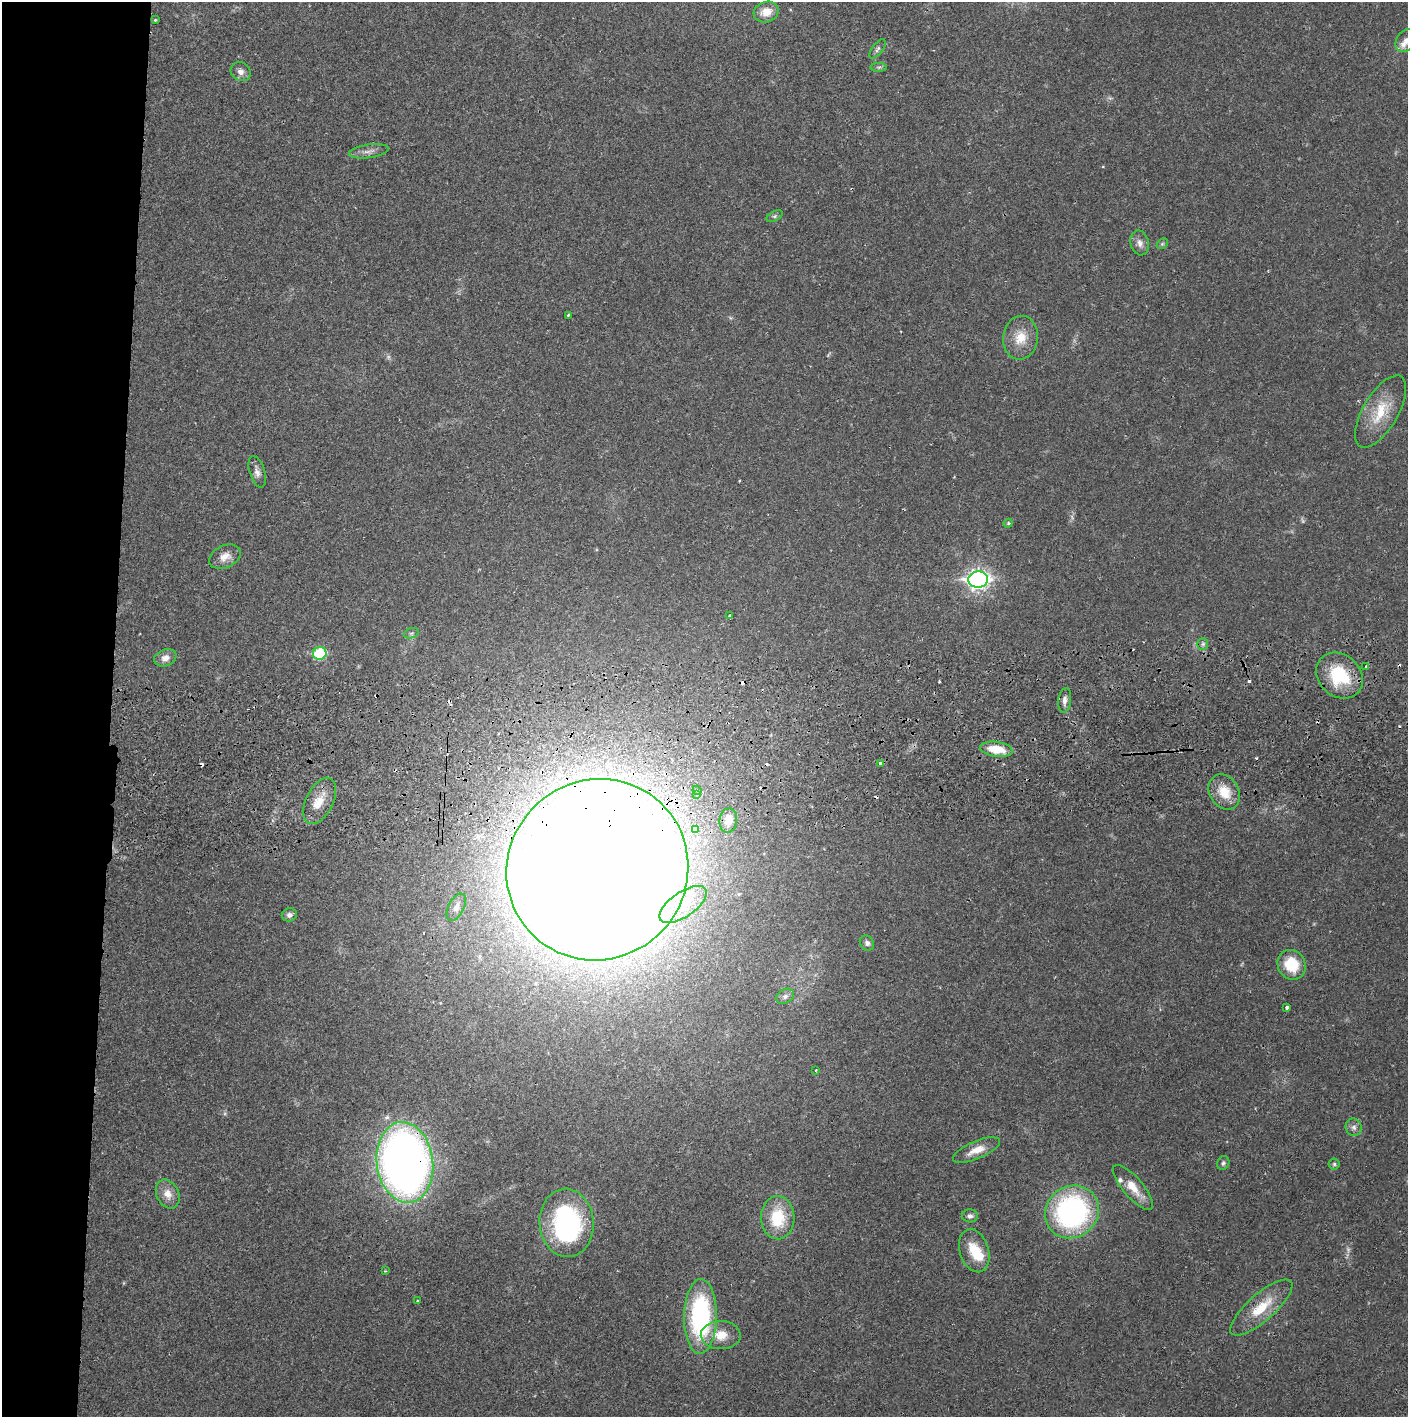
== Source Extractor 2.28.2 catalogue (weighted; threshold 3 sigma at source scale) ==
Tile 4 of 3 x 3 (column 1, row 2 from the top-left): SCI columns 4-1409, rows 1471-2885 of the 4229 x 4359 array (HDU 1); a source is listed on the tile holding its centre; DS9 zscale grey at full resolution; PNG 1410 x 1419 px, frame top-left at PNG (2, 2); each listed source drawn as its Kron ellipse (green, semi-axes under 4 px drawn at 4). Shown black and unused: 8% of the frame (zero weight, under 2 of 3 exposures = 3% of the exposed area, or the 3 px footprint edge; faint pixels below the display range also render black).
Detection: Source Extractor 2.28.2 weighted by HDU 2 'WHT'; one run over the whole footprint, this tile lists its part. Background 0.0215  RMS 0.0035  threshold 0.0157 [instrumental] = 3 sigma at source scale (4.5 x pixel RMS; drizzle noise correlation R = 1.50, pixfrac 1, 0.05/0.05 arcsec/px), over >= 5 px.
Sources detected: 76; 2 too faint to see at this stretch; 1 inside a brighter object's white glare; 10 cosmic-ray / hot-pixel residue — neither listed nor drawn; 4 inside a brighter listed object's ellipse — not listed separately; the other 59 listed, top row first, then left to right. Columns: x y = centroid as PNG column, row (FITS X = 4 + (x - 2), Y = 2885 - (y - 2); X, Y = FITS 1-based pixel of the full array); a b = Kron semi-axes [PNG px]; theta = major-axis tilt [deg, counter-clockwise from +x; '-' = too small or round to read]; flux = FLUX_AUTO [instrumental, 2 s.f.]
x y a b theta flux
766 12 12 10 16 4.5
155 20 4 4 - 0.32
1406 41 12 9 54 2.4
878 49 11 5 52 1.1
879 67 8 4 1 0.72
241 72 10 9 - 1.9
369 151 20 6 8 2.1
775 216 9 5 27 0.68
1140 243 12 9 -76 2.1
1162 244 6 4 44 0.53
568 315 3 2 - 0.36
1020 338 22 17 83 7.3
1381 412 40 17 60 12
257 472 16 7 -73 1.9
1008 523 4 4 - 0.51
225 557 17 11 24 3.3
978 580 10 8 3 170
730 616 4 3 - 1.6
411 633 8 5 19 0.72
1203 644 6 5 - 0.74
320 653 7 6 - 23
165 658 11 8 20 2.4
1366 666 3 3 - 6.1
1339 675 25 21 -42 18
1065 700 12 6 82 1.8
996 749 16 7 -8 7.5
880 763 3 3 - 2.4
697 790 5 3 - 0.67
1224 792 19 14 -57 7.1
697 794 3 3 - 1.5
320 801 25 13 64 6.6
728 820 12 9 82 3.7
695 830 4 4 - 2.1
597 870 92 89 42 2400
683 905 27 12 35 9.1
456 907 15 8 63 2.2
289 915 7 6 - 1.5
867 943 8 6 -53 1.2
1292 965 15 13 -60 12
785 996 9 7 30 1.2
1287 1007 4 3 - 2.7
816 1070 4 2 - 0.23
1354 1127 9 8 - 1.5
976 1150 25 9 23 4.7
405 1162 40 28 -82 290
1223 1163 7 6 - 0.78
1334 1164 5 5 - 0.62
1133 1188 28 10 -49 6.3
168 1194 15 11 -65 3.8
1072 1212 28 25 38 75
970 1216 8 6 -2 1.3
778 1218 21 16 -88 14
567 1223 34 27 -86 60
974 1251 22 14 -72 8.5
385 1271 4 4 - 0.33
417 1301 3 3 - 0.65
1261 1308 39 13 41 11
700 1316 37 16 89 50
721 1335 20 14 1 6.2
Overlapping masked pixels (flux is a lower limit): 3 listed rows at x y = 1339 675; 597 870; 405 1162
Isophote crosses this tile's border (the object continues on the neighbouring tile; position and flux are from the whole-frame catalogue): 1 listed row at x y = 1406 41